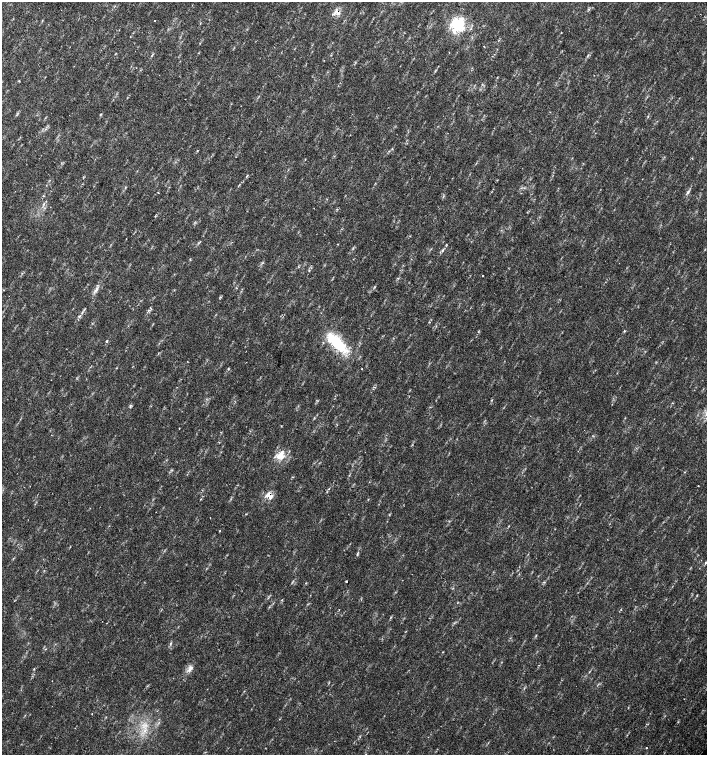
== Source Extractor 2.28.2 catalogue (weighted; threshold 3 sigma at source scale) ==
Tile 11 of 4 x 4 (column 3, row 3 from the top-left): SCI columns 3044-4453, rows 1507-3012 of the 6023 x 6029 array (HDU 1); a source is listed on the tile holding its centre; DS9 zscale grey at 2 x 2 block average (1 PNG px = mean of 2 x 2 image px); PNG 709 x 757 px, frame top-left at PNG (2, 2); no overlay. Shown black and unused: <1% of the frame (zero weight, under 2 of 3 exposures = <1% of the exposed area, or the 3 px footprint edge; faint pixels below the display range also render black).
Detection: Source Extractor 2.28.2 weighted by HDU 2 'WHT'; one run over the whole footprint, this tile lists its part. Background 0.0337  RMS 0.0041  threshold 0.0184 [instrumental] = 3 sigma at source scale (4.5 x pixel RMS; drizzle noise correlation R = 1.50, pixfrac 1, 0.0396/0.0396 arcsec/px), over >= 5 px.
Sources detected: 39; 2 inside a brighter listed object's ellipse — not listed separately; the other 37 listed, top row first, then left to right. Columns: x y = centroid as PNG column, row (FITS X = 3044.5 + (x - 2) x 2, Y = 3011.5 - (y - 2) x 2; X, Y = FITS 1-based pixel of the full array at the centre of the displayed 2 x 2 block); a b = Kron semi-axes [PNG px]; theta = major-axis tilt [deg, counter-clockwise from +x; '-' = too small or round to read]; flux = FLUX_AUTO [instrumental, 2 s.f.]
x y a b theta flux
338 13 9 4 -29 4
155 20 2 2 - 1.1
457 25 18 15 67 37
484 46 2 2 - 0.84
324 60 2 2 - 0.56
648 116 3 2 - 0.77
197 151 3 2 - 0.59
247 176 4 2 - 0.67
688 192 7 3 60 2
158 193 2 2 - 1.1
43 196 3 2 - 0.62
44 204 4 2 - 0.97
483 276 2 2 - 1.3
95 291 5 2 - 1.4
148 311 4 2 - 0.85
79 316 4 3 - 1.3
624 331 3 2 - 0.78
107 341 4 2 - 0.85
336 342 34 12 -43 39
228 369 4 2 - 0.65
362 369 2 2 - 0.6
130 405 4 3 - 1.2
179 428 2 2 - 0.41
280 455 14 10 50 12
698 486 2 2 - 2.8
269 497 8 7 - 5.6
220 531 2 2 - 1.2
357 554 5 2 - 1
706 563 4 2 - 0.83
346 581 2 2 - 2.1
697 595 3 2 - 0.58
457 603 3 2 - 0.4
190 668 7 6 - 3.7
34 669 3 2 - 0.64
92 714 2 2 - 0.35
145 730 3 3 - 1.8
646 748 2 2 - 1.5
Overlapping masked pixels (flux is a lower limit): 2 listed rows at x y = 338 13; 269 497
Diffuse or blended objects may show on this block-average render without a row.